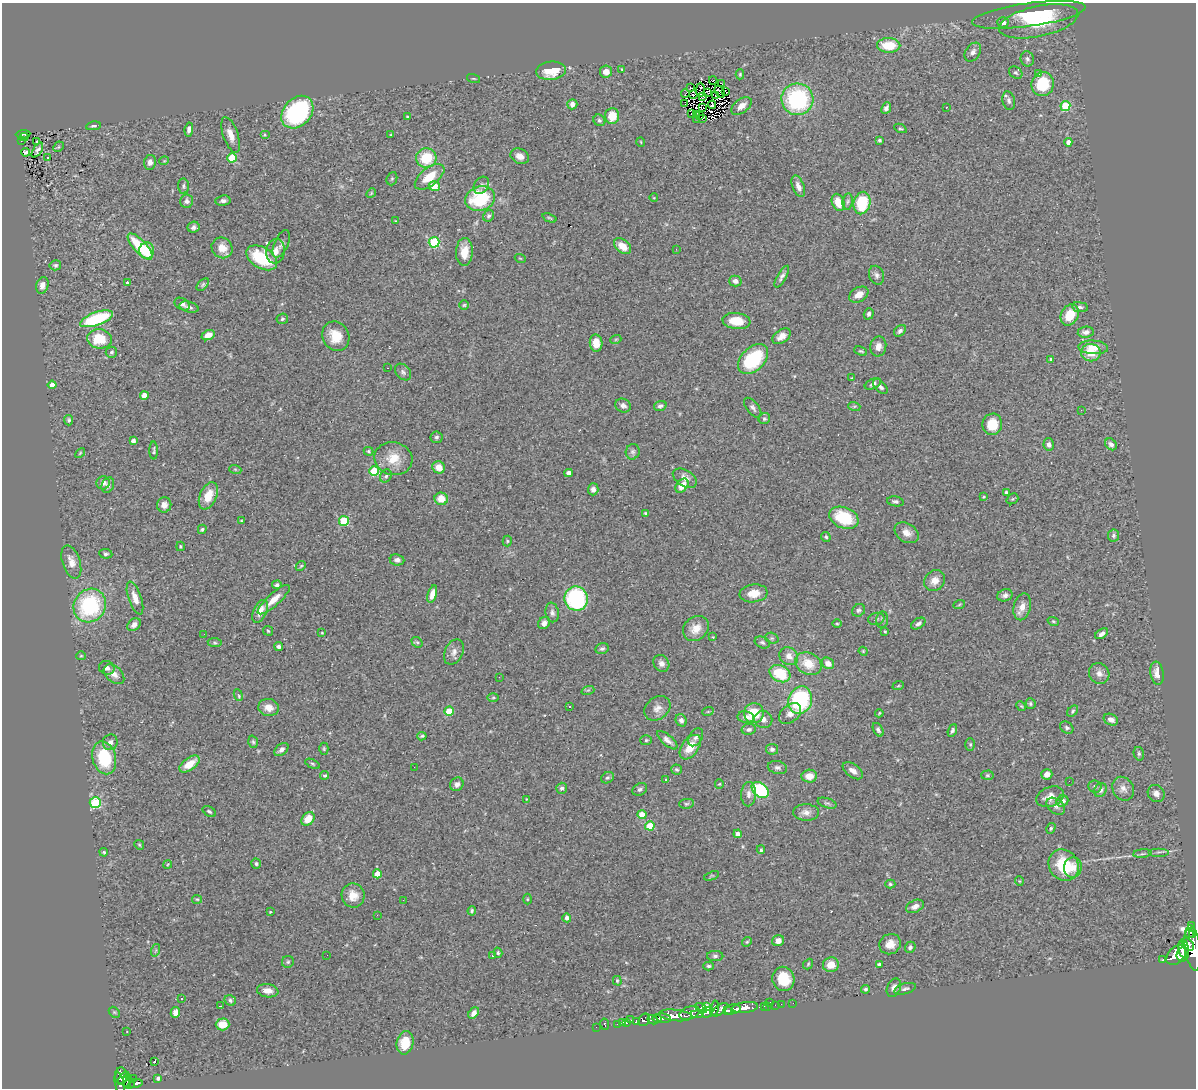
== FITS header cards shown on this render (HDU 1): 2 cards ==
NAXIS1  =                 1194
NAXIS2  =                 1086

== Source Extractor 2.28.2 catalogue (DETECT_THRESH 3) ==
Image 1194 x 1086 px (HDU 1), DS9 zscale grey, 1 PNG px = 1 image px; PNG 1198 x 1090 px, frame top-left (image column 1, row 1086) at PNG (2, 3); each listed source drawn as its Kron ellipse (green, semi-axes under 4 px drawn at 4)
Background 0.447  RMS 0.035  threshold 0.104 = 3 sigma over >= 5 px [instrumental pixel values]
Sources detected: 406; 6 with non-positive FLUX_AUTO (blend fragments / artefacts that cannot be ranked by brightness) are neither listed nor drawn; the other 400 listed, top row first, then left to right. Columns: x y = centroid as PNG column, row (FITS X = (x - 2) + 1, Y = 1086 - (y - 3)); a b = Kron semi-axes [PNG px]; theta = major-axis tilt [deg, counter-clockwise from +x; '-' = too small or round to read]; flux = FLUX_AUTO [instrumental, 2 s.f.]
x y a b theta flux
1029 15 57 11 8 120
1038 21 40 15 12 140
1003 22 5 5 - 17
889 45 11 7 -1 68
973 52 10 7 55 13
1027 59 7 6 - 7.2
622 69 4 3 - 1.9
551 71 15 9 6 49
606 72 6 6 - 19
1016 73 7 5 -34 5.4
1039 73 3 2 - 26
740 74 5 4 - 3
473 78 7 3 -19 2.3
713 80 4 3 - 4
721 84 4 3 - 38
1043 84 12 11 - 100
690 87 3 2 - 3.8
700 90 7 3 89 2.5
725 91 3 2 - 2.2
708 92 4 2 - 1.1
720 92 6 3 -56 5.4
685 94 4 2 - 1.5
693 95 4 2 - 1.1
715 95 3 2 - 2.3
702 96 3 2 - 1.7
797 99 16 16 - 250
1009 101 9 6 -78 8.1
572 104 5 5 - 10
685 104 2 2 - 4.3
712 105 4 2 - 1.8
741 106 12 7 37 19
1065 106 5 5 - 110
703 107 3 2 - 3.2
946 107 3 2 - 2
886 108 6 4 64 8.9
297 112 18 14 47 330
691 114 3 2 - 1.7
697 114 4 2 - 0.83
700 115 2 2 - 1.8
612 116 8 7 - 41
407 117 4 3 - 2.5
702 118 4 2 - 2.4
696 119 2 2 - 1.3
599 120 6 5 - 5
93 126 7 4 8 4.8
900 128 6 4 -25 3.1
189 129 7 4 81 7.7
23 134 7 3 4 49
231 135 19 7 -71 22
265 135 5 4 - 2.9
390 135 3 2 - 1.5
24 137 4 2 - 14
21 140 3 3 - 17
879 140 4 3 - 3.8
37 141 3 2 - 2.9
641 142 5 3 - 1.7
1068 142 4 4 - 12
58 147 6 4 44 3.2
37 150 8 3 58 6.1
25 152 4 3 - 4.1
520 156 9 7 -26 13
48 158 3 3 - 44
232 158 5 4 - 98
426 158 10 9 - 72
164 161 5 3 - 2
150 162 7 6 - 10
430 177 17 9 38 46
392 179 7 5 68 3.8
481 185 9 7 54 7.4
183 186 7 5 -83 4.7
434 186 5 5 - 42
798 186 11 6 -68 12
371 193 5 4 - 2.7
654 198 4 3 - 1.7
480 199 15 12 18 130
187 201 6 6 - 9.2
223 201 8 5 6 7.9
848 201 8 5 83 5.6
838 202 9 6 -68 38
862 203 11 8 76 110
489 216 6 5 - 5.4
549 218 7 3 -21 3.1
396 221 3 2 - 1.7
194 227 6 5 - 7
434 242 5 5 - 210
281 244 15 6 66 9.1
140 246 17 6 -47 98
623 246 10 6 -40 28
222 248 11 10 - 29
676 249 3 2 - 2.4
147 251 8 7 - 78
276 251 12 9 80 17
464 252 14 8 88 32
262 258 17 10 -31 110
520 258 5 3 - 1.9
55 265 6 5 - 4.8
877 275 10 7 -68 8.5
782 277 12 4 60 8.7
735 281 6 5 - 11
127 283 3 3 - 7.3
42 285 8 6 73 15
203 285 7 4 46 4
859 295 10 7 30 19
182 304 8 5 -28 9.8
464 305 5 5 - 3
189 307 10 5 -15 8.1
1080 307 8 5 -8 6.1
869 314 6 4 72 5.3
1070 315 11 8 61 49
97 319 17 6 19 200
282 319 6 5 - 4.6
736 321 14 8 -7 49
900 331 7 5 43 6.6
1086 332 8 5 8 11
208 335 7 5 24 19
336 336 15 13 -61 44
782 336 10 6 34 16
99 339 12 9 -7 71
616 339 5 3 - 2.2
596 343 8 6 -85 32
878 346 10 8 79 16
1093 347 15 7 -4 27
861 351 7 3 -23 2.8
111 352 6 5 - 4.7
1091 353 10 8 -8 44
753 359 18 11 45 150
1051 359 3 3 - 3.1
387 368 2 2 - 1.5
403 372 9 7 -47 7.3
852 378 4 2 - 1.8
873 384 9 5 25 7.4
52 385 4 4 - 14
880 387 9 5 -46 7.7
144 395 4 4 - 19
623 405 8 6 -22 9.5
660 406 6 5 - 6.6
854 406 6 4 -17 3.3
753 408 12 6 -52 7.6
1081 410 3 3 - 1.7
764 419 6 5 - 4.2
69 420 5 4 - 5.5
992 424 11 10 - 48
436 437 6 6 - 5.3
133 441 4 3 - 9.8
1049 444 6 5 - 8.2
1111 444 6 5 - 7.9
154 450 9 3 -90 3.8
368 451 5 4 - 3
633 452 8 7 - 6
80 453 6 3 46 2.4
393 459 19 16 -13 48
439 467 6 6 - 23
235 469 6 4 -19 3
374 471 5 5 - 130
569 473 4 4 - 14
386 476 7 5 60 5.4
685 478 13 8 -31 20
103 483 7 6 - 11
108 485 8 6 66 8
682 486 8 5 51 33
593 489 6 5 - 9.1
1006 492 4 4 - 4.8
208 496 14 8 67 43
983 497 3 3 - 2.1
441 499 7 6 - 31
1012 499 6 5 - 3.1
895 501 8 5 -9 5.5
164 505 8 7 - 12
646 513 4 4 - 3.9
844 518 15 10 -21 100
241 521 4 4 - 2.8
344 521 5 5 - 140
202 529 5 4 - 3.9
907 533 13 9 -32 19
1113 535 6 5 - 4.8
826 537 5 4 - 3.7
507 541 5 4 - 2.9
180 546 4 3 - 2.5
106 554 6 5 - 4.7
397 560 7 5 -8 8.3
71 562 17 9 -72 22
301 566 6 4 42 3.1
935 581 11 9 49 20
277 585 5 4 - 5.7
754 593 14 9 7 31
432 594 9 4 73 18
1005 595 8 6 16 8.5
135 598 17 6 -71 23
576 599 12 11 - 250
274 600 21 6 42 26
90 605 17 15 55 220
959 605 6 4 20 2.4
1022 607 13 8 77 19
859 610 7 6 - 5.3
260 611 12 6 64 24
552 612 10 6 -80 8.5
876 619 8 6 13 6.1
882 620 8 6 83 5.1
1053 621 6 4 -19 3
544 623 7 5 49 10
918 623 8 5 32 6.8
837 624 4 3 - 2.4
134 625 7 5 38 12
696 628 14 11 39 30
268 631 5 4 - 3
885 631 3 3 - 2.7
322 633 4 4 - 2.1
204 634 2 2 - 15
1102 634 7 4 35 9
713 637 3 2 - 1.7
772 638 7 5 -19 4.1
417 642 6 4 -41 3.8
215 643 7 4 -6 3.5
762 643 8 5 -22 5.2
279 646 4 3 - 6.2
602 648 7 5 13 5.3
863 651 4 3 - 2.1
454 652 13 9 64 15
81 656 5 4 - 2.6
789 656 10 8 -37 18
661 663 9 7 -55 10
828 663 6 5 - 17
808 664 14 10 -27 44
107 668 8 7 - 10
1099 673 11 10 - 14
1157 673 11 6 -81 20
114 674 12 7 -43 14
780 674 11 8 -28 88
499 677 3 2 - 2.1
898 686 6 3 19 2.2
588 690 6 4 18 3.7
238 695 6 3 -66 4.5
493 698 6 4 2 3.1
800 700 14 11 72 230
1030 704 5 5 - 4.4
570 706 3 3 - 2.8
1021 706 5 4 - 2.8
269 707 10 8 -14 23
657 708 14 11 38 18
449 711 5 4 - 58
708 711 6 3 20 2.5
1073 711 6 4 44 4.2
754 713 10 10 - 63
879 713 4 3 - 2.4
790 714 13 8 41 15
746 717 8 6 -9 12
763 719 9 8 - 13
681 720 6 5 - 8.4
1111 720 7 5 -24 11
1067 728 7 5 -34 5.4
749 729 7 5 11 7.4
878 730 7 4 -59 5.7
952 731 6 4 68 5.3
422 736 4 3 - 3.6
696 737 9 6 59 8.5
646 740 6 5 - 3.6
667 740 12 5 -42 11
110 742 8 7 - 11
253 742 6 4 -73 3.8
970 744 6 5 - 3.5
690 747 14 8 54 40
324 749 6 4 -90 3.1
772 749 6 5 - 5.9
281 750 8 5 40 10
1139 754 7 5 -76 4.4
104 758 17 11 -75 130
189 764 12 6 35 35
312 764 8 4 -27 3.6
414 767 2 2 - 1.2
777 767 10 6 -11 7.4
676 769 5 5 - 3.5
853 771 11 6 -37 15
1047 774 5 5 - 16
325 775 4 4 - 4
987 775 6 4 2 3.8
809 776 7 6 - 24
607 778 7 5 28 4.3
666 779 4 3 - 4.2
1069 781 2 2 - 7.9
457 784 7 6 - 10
719 784 4 4 - 2.3
1095 786 7 6 - 6.6
562 788 5 5 - 5.5
640 789 8 5 27 5.6
1123 789 12 10 -56 16
760 790 10 6 -41 170
1100 790 7 6 - 9.1
1156 793 9 8 - 12
749 794 12 7 88 13
1050 797 14 9 21 23
527 799 3 3 - 1.6
1062 801 6 5 - 12
95 803 5 5 - 180
827 803 10 5 -17 5.1
686 804 7 5 6 4
1056 806 10 7 -38 10
209 811 7 4 -32 4.1
806 812 13 8 -1 16
642 815 4 4 - 41
308 819 7 5 47 34
650 826 5 4 - 69
1051 828 5 4 - 4
738 834 4 4 - 13
139 845 5 4 - 2.8
761 850 4 3 - 4.3
104 852 4 3 - 2.9
1159 852 10 2 0 4.4
1142 854 9 3 5 5
168 864 4 3 - 2.1
256 864 5 5 - 5.9
1064 865 16 14 -51 96
1073 867 10 9 - 19
377 874 4 4 - 33
712 876 8 4 22 2.9
1019 881 5 3 - 1.9
890 884 5 4 - 3.6
353 896 12 11 - 29
197 899 5 4 - 2.9
527 899 5 3 - 2
403 900 3 2 - 2
915 906 9 6 26 11
472 911 4 4 - 4
270 912 3 3 - 1.7
377 915 2 2 - 1.2
567 918 4 4 - 8.9
1192 926 2 2 - 1.3
1189 934 3 2 - 270
1193 934 2 2 - 190
778 941 6 5 - 15
747 942 5 4 - 3.2
890 944 11 10 - 23
1188 945 7 5 -42 410
910 947 6 5 - 6.6
1193 948 23 8 -82 1600
1183 949 9 5 -79 560
156 950 6 4 71 3.4
498 953 5 4 - 3.5
1183 954 7 6 - 510
327 955 2 2 - 0.98
1176 955 11 7 45 1000
492 956 3 3 - 8.5
715 956 8 5 0 5.7
1163 960 3 3 - 32
288 962 6 6 - 4
808 964 6 4 50 3.2
831 965 8 7 - 31
879 965 3 3 - 6
709 966 5 4 - 4.1
783 979 12 11 - 59
617 981 5 4 - 2.9
894 988 9 6 64 12
865 989 4 4 - 4.4
905 989 11 5 16 6.6
268 991 11 6 -9 19
181 999 3 3 - 3.7
230 1000 6 5 - 5.6
770 1002 3 2 - 23
793 1003 2 2 - 5.6
781 1004 2 2 - 4.5
775 1005 2 2 - 6.7
220 1006 4 2 - 4.5
706 1006 3 3 - 40
764 1006 2 2 - 6.3
768 1006 3 2 - 4.2
745 1007 13 5 8 530
701 1008 6 4 -31 96
715 1008 8 4 80 190
732 1009 9 5 8 360
720 1010 9 4 39 190
727 1010 3 3 - 110
114 1012 6 4 -44 2.8
175 1012 5 4 - 11
707 1012 6 5 - 240
474 1013 6 4 52 12
690 1013 10 6 20 470
697 1014 7 3 4 140
676 1015 16 5 -6 880
657 1018 5 4 - 260
664 1018 7 4 -10 190
631 1020 3 2 - 4.1
644 1020 6 5 - 100
653 1020 5 3 - 170
636 1021 3 3 - 86
626 1022 4 3 - 27
622 1023 4 3 - 12
223 1024 7 6 - 40
605 1024 6 3 -79 8.8
617 1024 2 2 - 3.5
596 1027 2 2 - 3.3
127 1031 2 2 - 2.1
405 1043 12 8 78 52
154 1062 3 3 - 27
121 1075 8 6 -87 180
123 1078 7 4 54 210
158 1078 4 3 - 6.6
133 1079 2 2 - 3.4
127 1080 6 3 84 48
135 1083 7 3 8 64
129 1084 6 4 -8 62
120 1085 13 4 -79 81
At the frame edge (FLAGS 8, measured only in part): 1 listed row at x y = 1193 948
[6 non-positive-flux detections neither listed nor drawn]